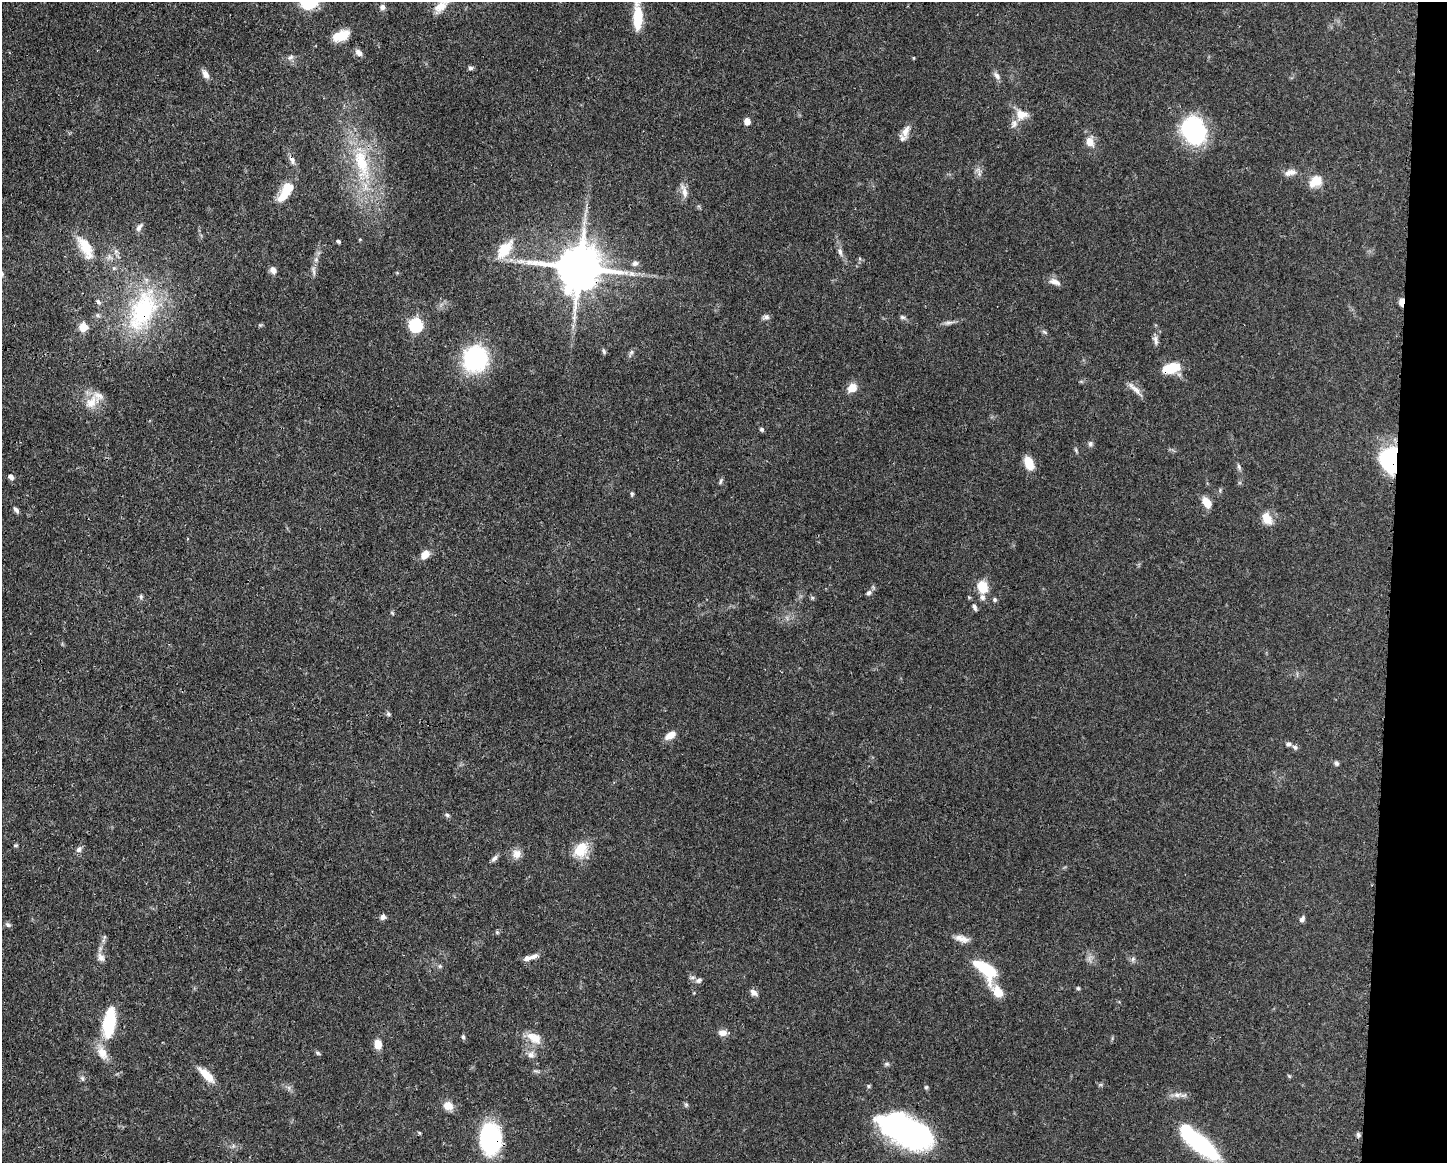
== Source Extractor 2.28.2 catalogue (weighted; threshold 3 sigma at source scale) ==
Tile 6 of 3 x 4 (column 3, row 2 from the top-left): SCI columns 3007-4451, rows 2325-3485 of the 4681 x 4647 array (HDU 1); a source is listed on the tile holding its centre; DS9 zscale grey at full resolution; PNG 1449 x 1165 px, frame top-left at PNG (2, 2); no overlay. Shown black and unused: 4% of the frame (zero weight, under 3 of 4 exposures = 1% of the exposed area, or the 3 px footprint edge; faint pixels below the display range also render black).
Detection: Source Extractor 2.28.2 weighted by HDU 2 'WHT'; one run over the whole footprint, this tile lists its part. Background 0.0544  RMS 0.0033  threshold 0.0148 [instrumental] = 3 sigma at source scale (4.5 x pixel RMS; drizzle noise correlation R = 1.50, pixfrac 1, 0.05/0.05 arcsec/px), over >= 5 px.
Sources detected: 128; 1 too faint to see at this stretch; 1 inside a brighter object's white glare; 1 long thin detection or spike segment (spike, bleed or trail) — not listed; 5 inside a brighter listed object's ellipse — not listed separately; the other 120 listed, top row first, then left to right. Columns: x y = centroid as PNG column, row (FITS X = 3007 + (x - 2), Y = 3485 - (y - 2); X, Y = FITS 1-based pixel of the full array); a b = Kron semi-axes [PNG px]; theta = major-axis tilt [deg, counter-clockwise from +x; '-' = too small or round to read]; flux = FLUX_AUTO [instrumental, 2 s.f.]
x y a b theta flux
309 2 13 11 4 17
383 7 8 7 - 1.2
440 7 21 13 41 4.8
638 17 29 10 89 11
341 36 17 10 23 7
358 52 10 7 -45 1.6
290 57 9 6 38 1.1
470 68 7 5 -29 0.75
205 74 11 7 -60 1.9
997 76 12 7 -50 1.4
1021 114 17 13 -5 4.1
747 121 7 6 - 2.3
906 131 19 8 74 2.8
1194 131 26 22 -64 40
1090 142 11 8 -71 3.7
292 160 13 7 -62 1.7
362 164 54 19 -75 25
978 169 10 5 -24 1.1
1293 172 11 9 -13 1.8
1316 181 18 13 33 5
684 191 20 7 -74 2.4
285 193 24 11 54 7.3
139 227 13 6 54 1.3
338 241 5 4 - 0.54
85 247 35 14 -60 8
504 249 30 15 51 8.3
116 251 6 6 - 0.88
840 252 11 6 -73 1.5
635 263 8 7 - 1.2
579 267 14 13 - 1300
273 270 8 7 - 1.7
313 271 15 5 -80 1.3
632 273 9 7 -25 1.5
1055 282 17 8 -21 2.1
98 302 8 5 -46 0.77
1402 302 8 5 77 2.5
143 310 66 33 66 40
98 315 7 5 -46 0.69
766 317 9 7 11 1.1
902 317 7 5 -15 0.73
948 323 15 5 7 1.3
260 325 5 5 - 0.42
416 325 7 7 - 34
83 327 6 6 - 9.6
1044 332 9 3 -34 0.6
1156 340 13 6 -76 1.3
604 351 8 4 -73 0.59
631 352 7 5 46 0.71
475 359 21 19 71 41
1171 368 17 9 17 10
852 388 11 9 38 3.8
1134 389 24 6 -42 2.4
91 402 21 14 47 5.3
761 429 6 5 - 0.56
1090 444 8 6 -76 0.85
1391 459 22 15 86 43
1029 463 12 8 -67 7
1239 467 8 5 -78 0.8
11 477 7 6 - 1.3
721 481 9 4 70 0.61
632 494 6 4 89 0.52
1207 503 11 7 -54 4.7
16 510 8 5 -53 0.98
1267 518 15 10 -66 4.5
425 555 10 7 51 3.6
982 587 15 12 -71 6.1
869 593 8 6 22 1
141 597 6 5 - 0.63
812 598 5 5 - 0.5
995 600 6 5 - 0.61
975 607 9 5 -69 0.87
388 714 6 5 - 0.63
670 735 13 7 33 3.1
1288 744 6 6 - 0.84
1295 747 8 5 -40 0.76
1336 763 6 5 - 0.7
447 815 7 5 -12 0.68
79 849 9 7 55 1.2
581 850 22 16 51 7.2
517 854 13 12 - 2.7
494 858 11 6 43 1
383 917 7 6 - 1.2
1302 919 8 6 55 0.98
8 925 8 6 -37 0.73
497 932 6 5 - 0.51
962 939 20 8 -17 2.7
533 956 16 6 17 1.9
101 957 12 9 -60 1.8
1133 959 6 6 - 0.81
440 966 6 5 - 0.57
986 970 27 13 -43 16
693 977 8 5 6 0.82
699 980 9 6 21 1
1078 988 5 5 - 0.46
754 992 10 6 -41 1.6
998 992 18 11 -48 5
109 1023 28 11 81 22
722 1033 10 7 -5 2.1
463 1037 7 4 -76 0.63
534 1038 22 13 -28 5.1
378 1044 9 7 -86 3.7
102 1053 20 12 -59 4.6
318 1053 7 4 -28 0.56
531 1055 11 9 -84 2
887 1064 7 5 0 0.64
535 1071 9 3 -5 0.63
207 1075 21 8 -45 5.8
1289 1076 6 4 -45 0.36
82 1078 9 5 -71 0.85
869 1086 5 4 - 0.48
926 1087 6 5 - 0.51
289 1088 7 4 -72 0.74
1177 1095 11 7 0 1.7
686 1105 7 5 90 0.59
448 1106 10 8 -28 4.1
906 1131 55 26 -25 77
419 1133 5 4 - 0.35
1358 1135 6 5 - 0.75
490 1138 28 19 90 40
1199 1143 43 13 -40 41
Overlapping masked pixels (flux is a lower limit): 8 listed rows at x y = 309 2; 292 160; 579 267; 1402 302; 143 310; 1171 368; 1391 459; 490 1138
Isophote crosses this tile's border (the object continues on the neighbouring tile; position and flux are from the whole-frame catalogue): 2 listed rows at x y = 309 2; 638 17